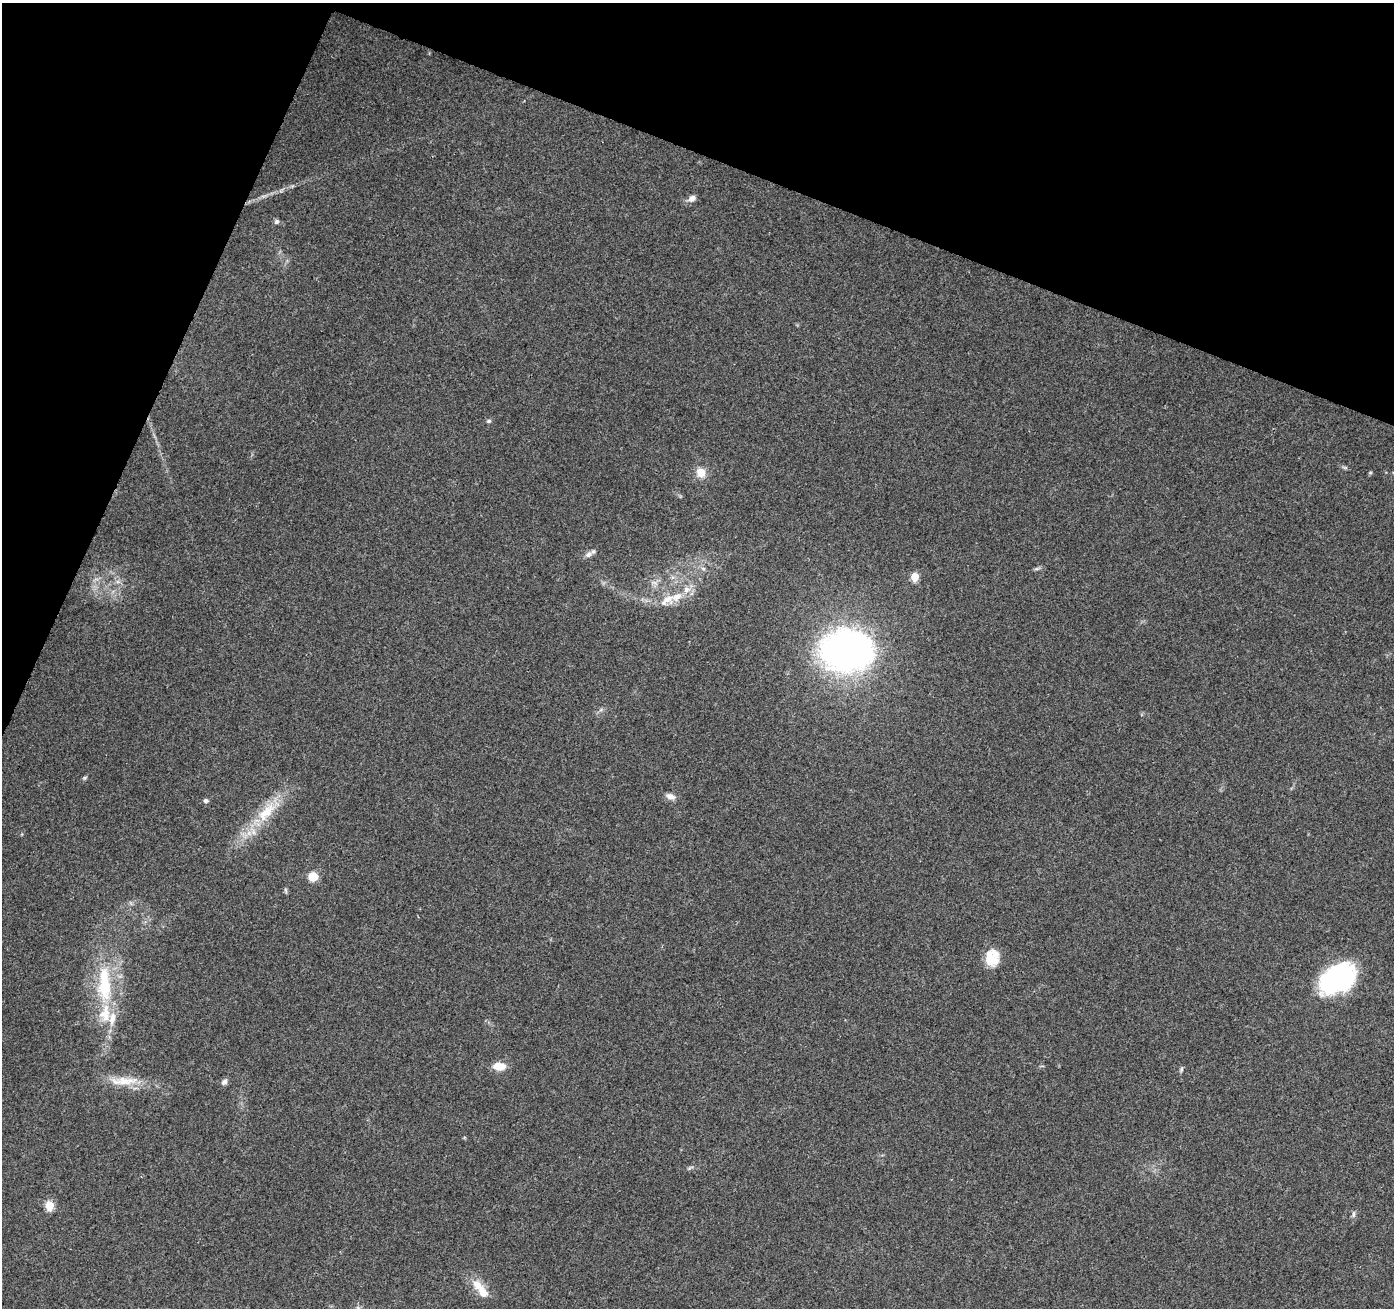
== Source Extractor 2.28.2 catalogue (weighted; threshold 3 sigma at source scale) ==
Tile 2 of 4 x 4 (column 2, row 1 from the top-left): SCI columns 1409-2800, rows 4199-5504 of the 5593 x 5721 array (HDU 1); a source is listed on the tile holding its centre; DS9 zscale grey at full resolution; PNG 1396 x 1310 px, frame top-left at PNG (2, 3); no overlay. Shown black and unused: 19% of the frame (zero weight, under 3 of 4 exposures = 1% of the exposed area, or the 3 px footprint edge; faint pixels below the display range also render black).
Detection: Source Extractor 2.28.2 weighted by HDU 2 'WHT'; one run over the whole footprint, this tile lists its part. Background 0.0744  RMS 0.0045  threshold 0.0202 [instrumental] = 3 sigma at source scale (4.5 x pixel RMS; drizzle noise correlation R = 1.50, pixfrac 1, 0.0396/0.0396 arcsec/px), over >= 5 px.
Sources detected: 38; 2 inside a brighter object's white glare — not listed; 6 inside a brighter listed object's ellipse — not listed separately; the other 30 listed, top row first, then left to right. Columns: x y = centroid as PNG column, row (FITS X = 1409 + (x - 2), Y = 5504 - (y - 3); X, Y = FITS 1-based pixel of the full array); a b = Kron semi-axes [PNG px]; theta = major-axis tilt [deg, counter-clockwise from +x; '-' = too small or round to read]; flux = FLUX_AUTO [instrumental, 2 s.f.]
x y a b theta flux
692 198 11 7 31 2.4
276 221 7 5 46 0.99
489 421 6 5 - 0.85
1345 468 7 4 -19 0.74
701 473 12 11 - 5.3
1370 473 5 3 - 0.43
588 554 12 8 34 2.1
703 568 7 4 -20 0.88
1036 569 9 4 19 0.87
915 577 5 5 - 12
118 582 7 4 -18 1.1
677 596 21 11 32 7.8
847 650 58 44 -4 160
85 778 6 5 - 0.68
670 796 11 7 -21 2.6
206 800 6 5 - 1.3
266 812 38 15 47 18
313 876 9 8 - 7.7
286 890 8 4 -81 0.71
991 960 18 12 -10 7.4
1337 979 39 24 32 60
105 987 44 22 87 32
499 1066 12 8 -2 7.1
1181 1069 10 4 79 0.76
125 1081 36 12 2 11
224 1082 9 7 43 1.5
690 1167 10 3 21 0.73
49 1206 5 5 - 17
1353 1214 10 4 85 1.1
477 1285 19 12 -36 6.6